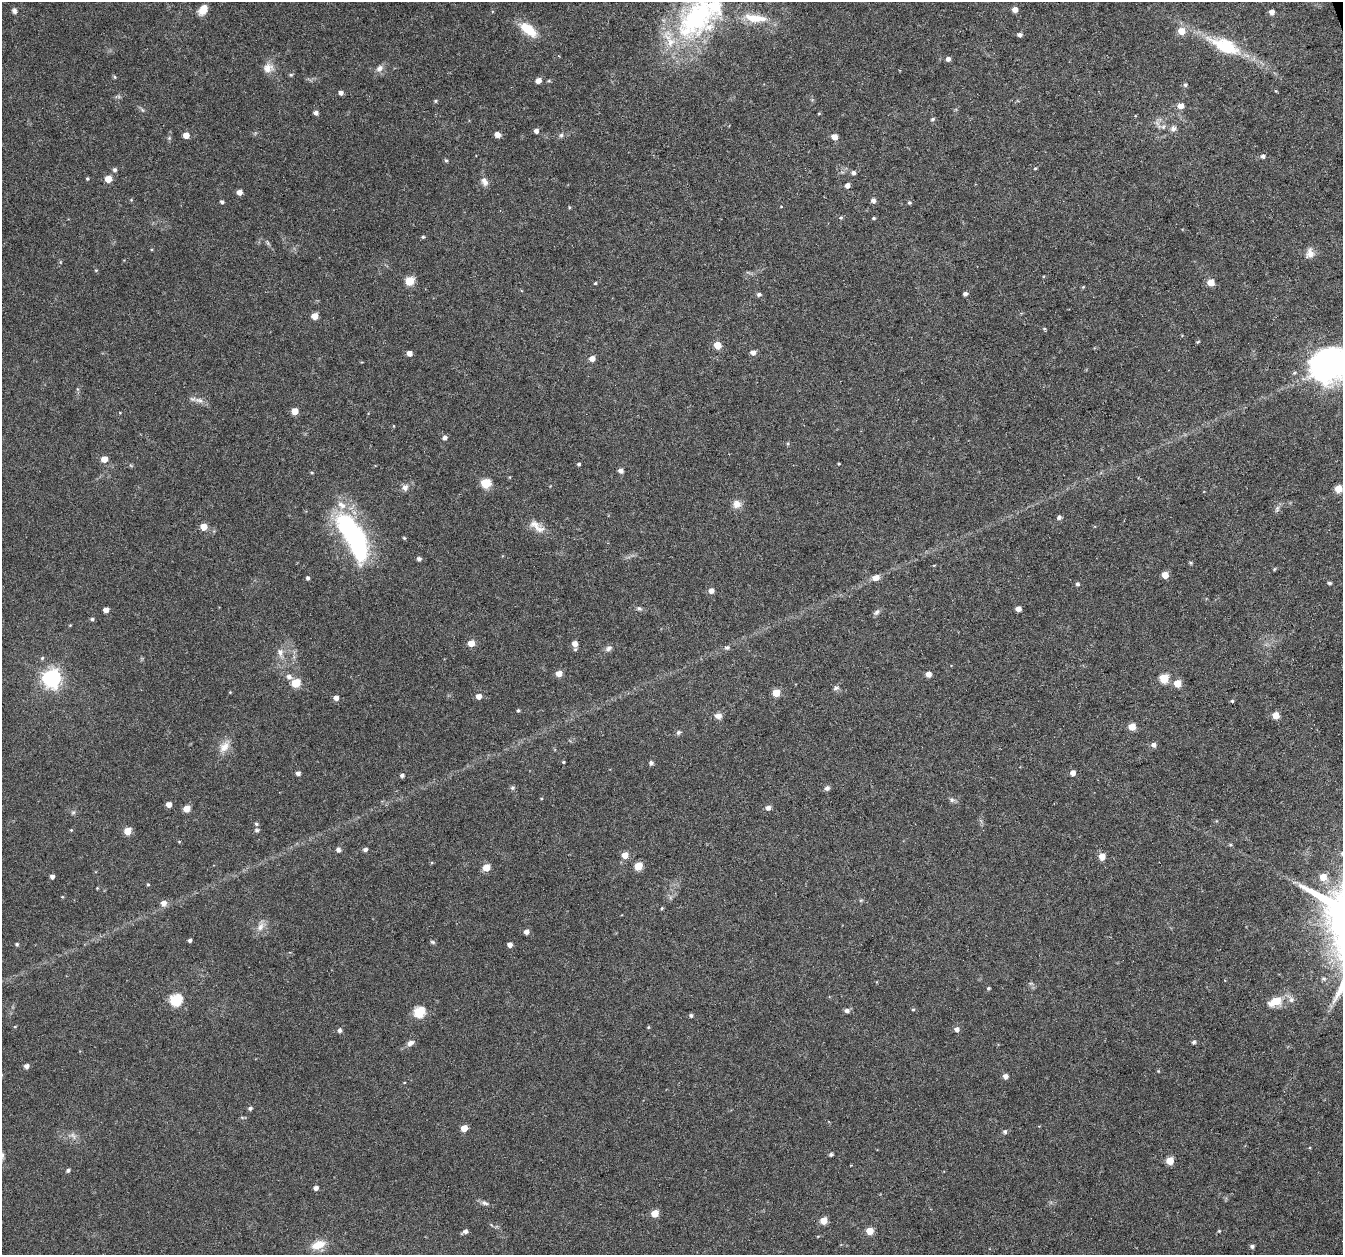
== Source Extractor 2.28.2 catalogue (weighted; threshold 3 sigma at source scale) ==
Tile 10 of 4 x 4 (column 2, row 3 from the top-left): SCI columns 1342-2682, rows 1317-2569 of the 5368 x 5192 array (HDU 1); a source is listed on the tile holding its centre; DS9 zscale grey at full resolution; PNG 1345 x 1257 px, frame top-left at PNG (2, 2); no overlay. Shown black and unused: <1% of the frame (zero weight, under 3 of 6 exposures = <1% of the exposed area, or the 3 px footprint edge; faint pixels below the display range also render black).
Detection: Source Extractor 2.28.2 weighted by HDU 2 'WHT'; one run over the whole footprint, this tile lists its part. Background 0.0242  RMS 0.0028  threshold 0.0114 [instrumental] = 3 sigma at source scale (4.09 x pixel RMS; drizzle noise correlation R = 1.36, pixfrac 0.8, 0.0396/0.0396 arcsec/px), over >= 5 px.
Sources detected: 201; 2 inside a brighter object's white glare — not listed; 4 inside a brighter listed object's ellipse — not listed separately; the other 195 listed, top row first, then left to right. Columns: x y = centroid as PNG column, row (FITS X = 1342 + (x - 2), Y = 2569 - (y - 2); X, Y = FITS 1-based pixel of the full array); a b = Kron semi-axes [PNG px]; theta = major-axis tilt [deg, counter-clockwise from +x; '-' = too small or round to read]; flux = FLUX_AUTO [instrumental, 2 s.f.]
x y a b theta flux
1015 9 5 4 - 2
203 10 13 9 57 2.9
14 11 7 6 - 0.74
1272 12 5 4 - 1.7
696 17 66 46 57 45
755 18 30 10 -7 6.2
528 29 22 10 -39 6.1
1181 31 6 5 - 4.1
1020 35 4 4 - 0.88
1225 46 37 15 -23 13
948 59 5 4 - 1
268 68 14 12 17 2.2
379 68 11 8 39 1.3
291 75 5 4 - 0.37
115 77 5 4 - 0.32
538 80 6 5 - 1.7
549 81 6 3 -17 0.28
1185 85 5 4 - 0.56
1276 91 5 3 - 0.25
341 93 5 4 - 1
436 101 5 4 - 0.34
1180 106 5 5 - 2.5
316 113 5 4 - 0.91
819 113 4 3 - 0.23
932 119 5 4 - 0.4
1173 129 9 8 - 1
536 131 4 4 - 1.1
186 135 5 5 - 2.3
497 135 7 6 - 1.4
561 135 7 6 - 0.57
834 137 5 5 - 2.6
169 138 6 4 46 0.36
1263 156 5 5 - 0.81
446 160 5 4 - 0.41
1035 168 4 3 - 0.27
115 170 5 5 - 0.63
853 173 5 4 - 0.76
87 179 4 3 - 0.3
108 179 5 5 - 4.3
484 182 12 7 -61 1.5
847 185 4 4 - 1.5
239 192 4 4 - 1.7
873 200 5 5 - 1.1
222 202 4 4 - 0.63
909 203 5 4 - 0.44
781 206 3 3 - 0.23
841 218 5 4 - 0.36
874 218 4 3 - 0.31
423 237 4 4 - 0.35
1310 253 13 10 83 1.9
96 270 5 3 - 0.22
410 281 5 5 - 9.6
1211 282 5 5 - 5.3
595 283 4 4 - 0.29
1083 287 5 4 - 0.25
759 294 5 4 - 0.66
965 294 4 4 - 0.84
315 316 5 5 - 3.4
1045 329 4 4 - 0.33
1198 342 5 4 - 0.29
717 345 5 5 - 5.4
753 352 5 5 - 1.4
409 353 4 4 - 1.9
592 358 5 5 - 1.9
1335 362 40 35 68 49
1294 373 5 5 - 0.4
199 400 13 7 -17 1.5
295 411 5 4 - 3.5
120 413 4 3 - 0.18
445 438 5 5 - 0.84
104 459 5 5 - 3
579 464 4 3 - 0.45
839 464 3 3 - 0.3
621 471 5 4 - 1.3
312 473 4 4 - 0.28
486 483 5 5 - 13
405 487 8 8 - 1.2
1338 489 5 5 - 6
737 504 10 9 - 2
1277 509 10 6 75 0.76
1059 517 5 4 - 0.78
534 524 23 10 -30 2.9
204 527 5 5 - 3.8
354 537 50 19 -53 45
404 538 5 4 - 0.31
419 559 4 4 - 0.92
1191 563 5 4 - 0.31
1274 569 5 4 - 0.29
1165 575 5 5 - 4.2
308 578 4 4 - 0.67
875 578 6 5 - 2.5
1329 583 5 3 - 0.53
1077 584 4 4 - 0.62
711 591 5 5 - 1.6
639 608 8 5 -25 0.61
1018 609 4 4 - 1.6
106 610 4 4 - 1.9
876 612 10 6 47 0.77
92 619 5 4 - 0.48
471 643 5 5 - 3.2
575 644 6 5 - 2
609 648 10 6 36 0.95
727 648 7 6 - 0.65
280 652 11 8 -82 1.5
42 658 5 5 - 0.36
559 674 5 4 - 2.9
928 674 5 4 - 1.9
289 677 7 6 - 1.1
51 678 7 7 - 110
1164 678 5 5 - 11
296 683 5 5 - 9.8
1177 683 5 5 - 5.1
836 688 8 6 4 0.67
230 692 4 3 - 0.22
776 693 5 5 - 5.8
479 696 4 4 - 2.2
336 698 4 4 - 1.5
1232 701 4 4 - 0.35
518 710 4 4 - 0.36
1275 715 5 5 - 5
718 716 10 7 -8 1.2
1132 727 5 5 - 4.5
678 732 6 6 - 0.63
1154 745 5 5 - 1.3
224 747 17 11 48 2.7
563 762 4 3 - 0.27
651 763 5 4 - 0.81
298 773 4 4 - 0.96
1073 773 4 4 - 1.9
402 775 5 4 - 0.74
512 788 7 5 1 0.49
827 788 7 6 - 0.76
541 798 4 3 - 0.2
952 800 7 6 - 0.64
169 805 4 4 - 1.9
768 808 5 5 - 1.1
186 809 5 4 - 3.9
73 812 7 4 1 0.44
256 824 5 5 - 0.55
71 830 4 4 - 0.25
257 830 6 5 - 0.5
128 831 5 5 - 5.1
179 841 5 3 - 0.21
1230 845 5 3 - 0.27
365 849 5 4 - 0.82
338 850 4 4 - 1.1
625 855 5 5 - 3.1
1102 856 5 5 - 3.3
638 866 5 5 - 6.4
486 868 5 5 - 4.4
52 877 4 4 - 0.92
1323 877 6 6 - 3.9
148 884 4 4 - 0.27
97 888 3 3 - 0.2
62 897 4 3 - 0.23
861 900 6 3 18 0.29
163 903 6 6 - 1.8
662 908 5 4 - 0.28
260 927 13 8 60 1.8
526 932 5 4 - 1.4
190 940 3 3 - 0.64
433 942 7 4 -26 0.43
17 944 5 4 - 0.41
510 945 5 4 - 1.3
988 988 4 4 - 0.35
176 1000 6 6 - 24
1275 1002 21 11 22 4.5
913 1009 5 3 - 0.27
847 1011 5 4 - 1
419 1012 6 5 - 18
691 1015 4 4 - 0.63
15 1027 4 3 - 0.24
648 1027 4 4 - 0.27
957 1029 5 5 - 1.3
339 1030 4 4 - 0.92
1194 1042 5 4 - 0.6
410 1043 10 7 29 1.2
26 1066 4 4 - 1.3
1005 1076 5 4 - 1.4
250 1108 5 4 - 0.64
464 1128 5 4 - 3.4
1005 1132 5 5 - 0.68
73 1136 11 6 -57 1.1
831 1154 4 3 - 0.57
1170 1161 5 5 - 6.1
68 1170 4 4 - 0.58
315 1188 4 4 - 1.2
485 1203 10 5 -19 0.82
655 1213 5 5 - 5
824 1221 5 5 - 4.9
465 1231 6 5 - 0.96
869 1231 5 5 - 5.2
1219 1231 4 4 - 0.24
318 1245 17 9 20 3.9
1252 1246 4 4 - 0.7
Isophote crosses this tile's border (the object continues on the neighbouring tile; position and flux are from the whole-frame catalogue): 2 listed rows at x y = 696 17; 1335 362